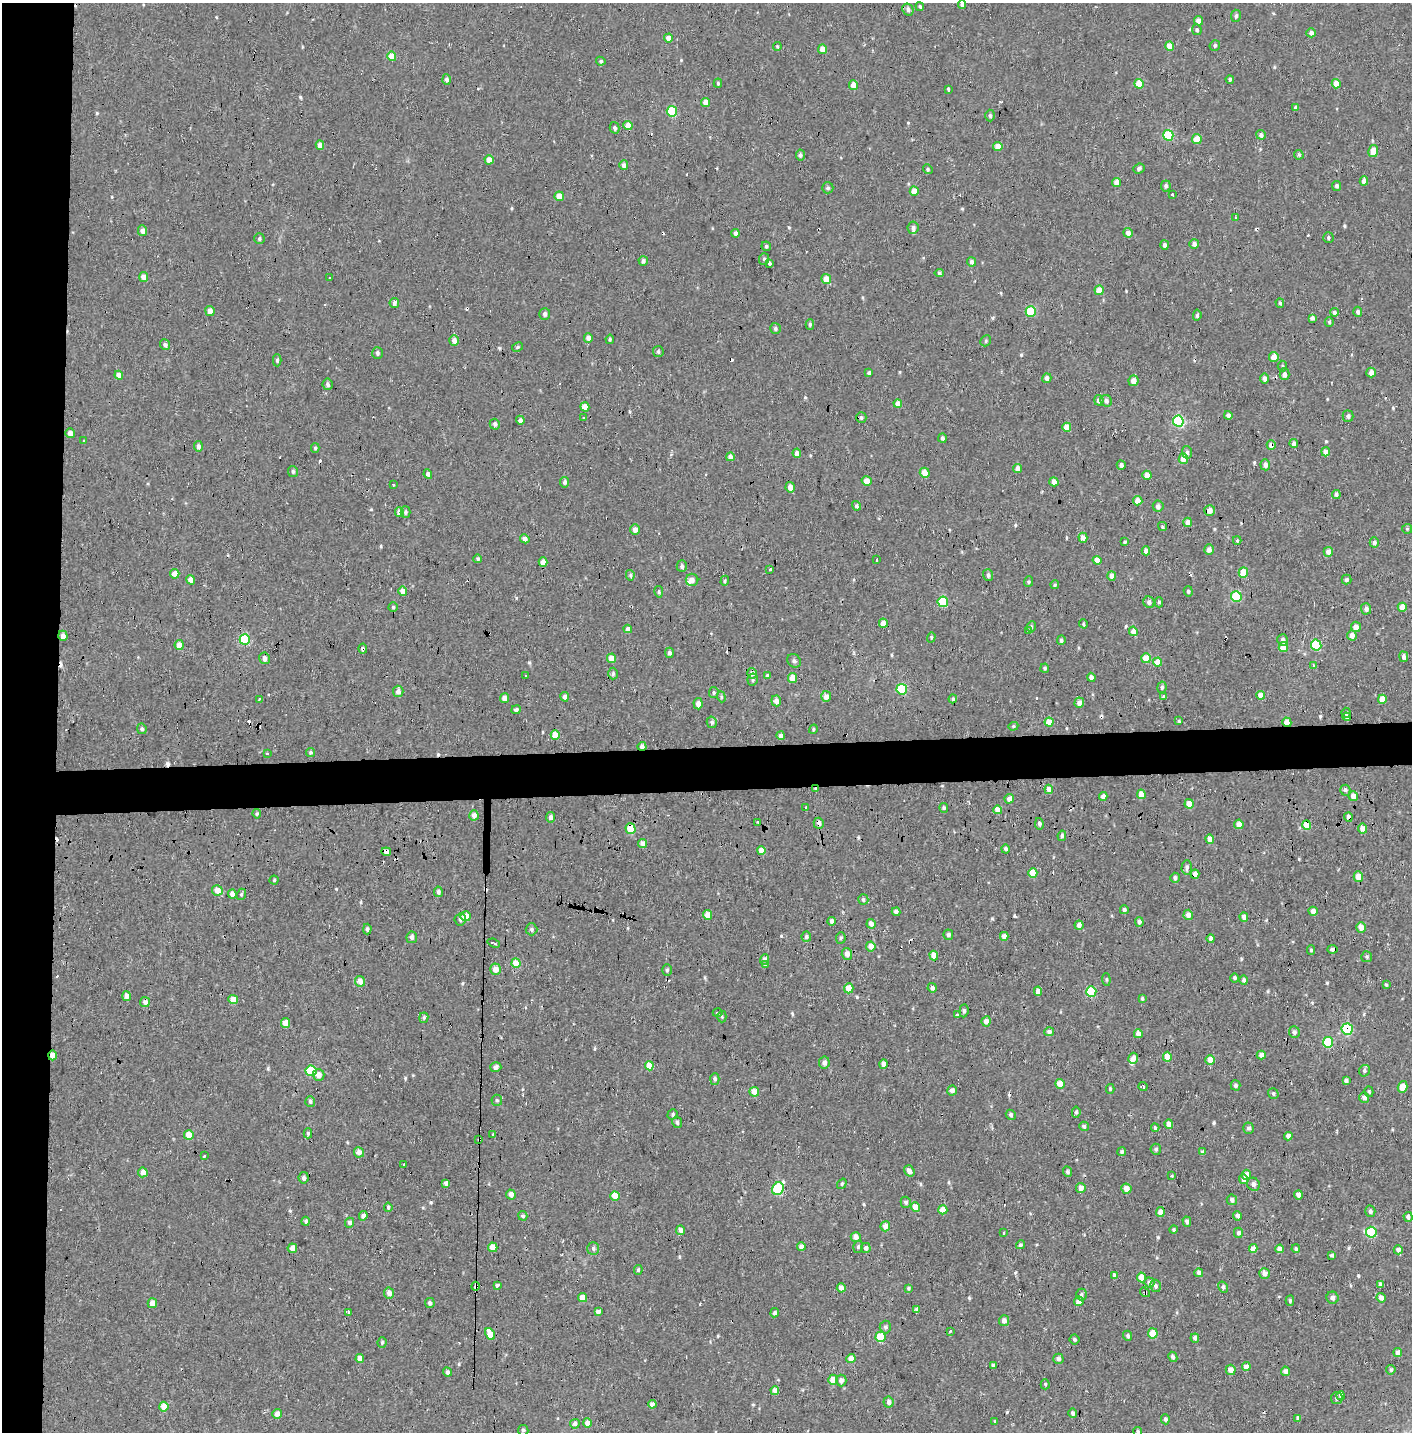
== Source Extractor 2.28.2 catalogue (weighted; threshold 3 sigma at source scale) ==
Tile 4 of 3 x 3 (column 1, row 2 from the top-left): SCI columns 15-1424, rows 1594-3023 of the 4245 x 4554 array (HDU 1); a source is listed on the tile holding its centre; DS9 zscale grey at full resolution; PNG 1414 x 1434 px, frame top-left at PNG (2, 3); each listed source drawn as its Kron ellipse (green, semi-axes under 4 px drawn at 4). Shown black and unused: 7% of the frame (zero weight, under 2 of 3 exposures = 3% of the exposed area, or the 3 px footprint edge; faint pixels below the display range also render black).
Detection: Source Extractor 2.28.2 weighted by HDU 2 'WHT'; one run over the whole footprint, this tile lists its part. Background 0.00104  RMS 0.0035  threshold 0.0158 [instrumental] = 3 sigma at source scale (4.5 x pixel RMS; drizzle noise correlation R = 1.50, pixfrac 1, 0.0396/0.0396 arcsec/px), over >= 5 px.
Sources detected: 609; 31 cosmic-ray / hot-pixel residue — neither listed nor drawn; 3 inside a brighter listed object's ellipse — not listed separately; of the other 575, all 500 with FLUX_AUTO >= 0.472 (the completeness limit of this list) listed and drawn (75 fainter detections not listed), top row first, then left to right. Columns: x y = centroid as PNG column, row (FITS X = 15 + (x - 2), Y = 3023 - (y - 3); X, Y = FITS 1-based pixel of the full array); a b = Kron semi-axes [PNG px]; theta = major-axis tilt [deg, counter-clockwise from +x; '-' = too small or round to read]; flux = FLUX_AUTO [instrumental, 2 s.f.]
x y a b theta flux
962 4 4 4 - 1.1
920 7 4 4 - 0.6
908 9 6 5 - 1.3
1236 16 6 5 - 0.86
1198 21 5 4 - 2.1
1197 30 5 4 - 0.79
1311 33 5 4 - 1.3
668 38 4 4 - 2.8
1215 45 5 5 - 0.68
777 46 4 3 - 0.5
1170 46 5 4 - 3.9
823 49 5 4 - 3.4
392 56 5 4 - 4.7
601 61 5 4 - 0.68
446 79 5 4 - 1.1
1230 79 4 3 - 0.6
718 83 4 4 - 0.56
1139 84 5 4 - 6.7
1336 84 4 4 - 4.8
853 85 5 4 - 2.8
948 89 4 3 - 2.5
706 102 4 4 - 2.6
1295 108 3 3 - 0.7
672 111 5 5 - 19
990 116 6 4 -87 0.75
628 125 5 4 - 4
615 128 6 4 -75 1.1
1168 135 5 5 - 19
1261 135 5 4 - 1.3
1197 139 5 5 - 4.9
320 145 4 4 - 2.5
998 146 4 4 - 3.8
1373 151 6 5 - 5.3
800 155 5 4 - 0.83
1299 155 5 4 - 0.68
489 160 4 4 - 3.7
624 165 5 4 - 1.8
928 169 5 4 - 0.55
1139 169 6 5 - 0.87
1364 181 4 4 - 2.5
1117 183 4 4 - 3.5
1166 186 5 4 - 1.2
1337 186 5 4 - 1.1
828 188 6 5 - 0.72
914 191 4 4 - 4.4
1173 194 3 3 - 2
559 196 5 4 - 4.6
1236 217 3 3 - 0.89
913 228 6 5 - 0.93
142 231 5 4 - 1.8
736 233 4 4 - 1.2
1128 233 5 4 - 1.8
1328 237 5 5 - 0.67
259 238 5 5 - 0.62
1194 244 5 5 - 1.5
1165 245 5 4 - 1.2
766 246 5 4 - 0.69
764 259 6 5 - 0.69
643 261 5 4 - 1.2
972 262 5 4 - 1.5
769 264 4 3 - 5.4
939 273 4 4 - 0.63
144 277 5 4 - 2.9
330 278 3 3 - 1.2
826 279 5 4 - 4.5
1099 290 4 4 - 4.3
394 303 5 4 - 1.3
1280 303 5 3 - 0.69
210 311 5 4 - 2.4
1031 311 5 5 - 17
1334 312 4 4 - 1
1358 312 5 4 - 0.95
545 314 5 5 - 1.1
1197 315 5 4 - 0.78
1312 318 4 4 - 1.1
1329 322 4 4 - 0.61
810 324 5 4 - 0.74
775 328 5 5 - 0.75
588 338 5 4 - 1.9
610 339 4 3 - 0.5
454 340 5 5 - 2.3
986 341 6 5 - 0.54
165 345 5 4 - 1.3
517 347 6 4 28 0.64
658 351 5 5 - 0.74
377 353 6 5 - 0.84
1274 357 5 4 - 3.5
277 360 6 4 -89 0.71
1282 366 5 4 - 0.52
1371 372 5 4 - 2.5
869 373 4 3 - 4.3
1284 374 6 5 - 1.5
119 375 4 4 - 3.3
1047 378 5 4 - 1.4
1265 378 5 4 - 1.5
1133 381 5 5 - 2.7
328 384 6 5 - 0.99
1099 400 5 4 - 1.7
1106 401 6 5 - 1.2
898 404 4 4 - 2.6
585 407 5 4 - 4.7
1228 415 4 4 - 1.1
1348 416 5 5 - 1.1
583 417 3 3 - 1
861 418 5 5 - 0.75
520 420 4 4 - 1.6
1178 421 5 5 - 37
495 424 5 5 - 1.1
1067 427 4 4 - 4.7
70 433 5 4 - 1.8
942 438 4 4 - 0.96
83 441 3 3 - 1.1
1294 443 4 4 - 1.9
1271 445 4 4 - 2.4
198 446 5 4 - 1.3
315 448 5 4 - 0.54
1187 452 6 5 - 0.98
1326 452 4 4 - 2.7
797 453 4 4 - 2.1
730 457 4 4 - 2.3
1183 459 5 4 - 3.9
1121 465 4 4 - 1.2
1265 465 5 5 - 1.4
1018 468 4 4 - 2.9
293 471 5 5 - 0.71
925 473 5 4 - 4.1
428 474 5 4 - 1.6
1147 475 4 4 - 4.3
867 481 5 4 - 3.1
565 482 5 4 - 0.97
1054 482 5 4 - 2.6
393 485 3 3 - 0.62
790 487 5 4 - 2.5
1336 494 4 3 - 1.2
1138 501 4 4 - 3.9
856 506 5 4 - 0.93
1158 506 5 5 - 1.1
1210 510 5 5 - 2.5
399 512 5 4 - 2.4
405 512 6 5 - 0.84
1188 522 4 4 - 2.1
1162 527 5 4 - 0.51
635 529 5 4 - 2.1
1407 529 5 5 - 0.48
1083 538 5 4 - 3.1
525 539 5 4 - 1.7
1237 540 4 3 - 0.52
1125 542 4 3 - 0.53
1374 542 5 4 - 1.2
1209 550 5 5 - 1.9
1146 551 4 4 - 2.1
1328 552 5 4 - 2.6
478 559 4 4 - 0.58
877 560 3 2 - 0.74
1097 560 4 4 - 3.8
543 562 4 4 - 2.8
682 566 6 5 - 0.92
770 569 4 3 - 1.6
1243 573 5 4 - 7.6
175 574 5 4 - 3.3
630 575 5 4 - 0.6
988 575 6 5 - 0.92
1111 576 5 4 - 2.3
1346 579 5 5 - 1
191 580 5 4 - 2.8
692 580 6 6 - 1.5
725 581 5 4 - 0.52
1029 582 5 4 - 0.54
1055 585 4 3 - 0.49
403 591 5 4 - 2.9
1188 591 5 4 - 0.68
659 592 6 4 -80 0.63
1236 596 5 5 - 22
943 602 5 5 - 18
1149 602 6 5 - 1
1159 602 5 4 - 0.57
393 607 4 4 - 0.53
1402 607 4 4 - 4.7
1366 609 6 5 - 1.4
883 623 4 4 - 3.2
1083 624 4 3 - 0.55
1031 627 5 4 - 0.72
1356 627 5 5 - 2.8
628 629 4 4 - 2.2
1028 631 3 3 - 5
1133 631 5 4 - 3
1352 635 5 5 - 2.5
63 636 5 4 - 2
931 637 5 4 - 0.47
245 639 5 5 - 27
1061 640 5 4 - 0.87
1283 640 6 5 - 1.5
179 645 5 4 - 3.6
1316 645 5 5 - 21
1283 647 5 4 - 5
363 649 5 3 - 1.7
669 653 5 4 - 1.1
1404 657 5 4 - 1.2
265 658 6 5 - 1.4
612 658 5 4 - 4
1146 658 5 4 - 7.3
794 661 7 6 - 0.86
1158 662 4 4 - 4.1
1313 666 4 3 - 1.9
1045 668 4 4 - 0.59
752 673 5 5 - 1.7
613 674 6 4 88 0.68
767 675 4 4 - 1.2
526 676 3 3 - 1.4
1091 677 4 4 - 1.4
793 678 5 4 - 5.8
753 680 6 5 - 0.69
1162 687 6 4 81 0.71
902 689 5 5 - 25
398 691 6 5 - 1.7
714 692 5 5 - 0.6
1261 695 4 4 - 4.2
826 696 5 5 - 2.2
565 697 5 4 - 1.7
721 697 5 4 - 0.47
1164 697 4 4 - 1
504 698 5 4 - 2
259 699 3 3 - 0.65
953 699 4 4 - 0.63
1382 699 4 4 - 4.8
776 701 5 5 - 2.1
1079 703 5 5 - 2
698 704 6 4 -86 2
516 710 5 4 - 1.1
1346 713 5 4 - 0.74
1347 717 4 3 - 0.84
1179 721 4 4 - 0.49
712 722 6 5 - 0.89
1049 722 4 4 - 4.8
1287 722 5 4 - 4.7
1013 726 5 4 - 0.48
142 729 5 4 - 0.76
813 729 5 4 - 0.48
555 735 5 4 - 5.7
781 736 4 3 - 1.4
642 746 4 4 - 2
310 752 4 4 - 0.59
267 754 3 3 - 0.98
815 789 4 3 - 0.56
1049 789 4 4 - 2.5
1345 790 5 5 - 1
1141 794 5 4 - 3.6
1103 796 4 4 - 2
1353 796 5 4 - 2.8
1009 799 5 4 - 2.4
1189 804 5 4 - 4.2
806 808 3 3 - 0.57
944 808 5 4 - 0.61
998 810 4 4 - 4
257 814 5 4 - 0.6
474 815 5 4 - 2.5
551 817 5 4 - 1.5
1348 817 4 4 - 1.4
758 822 3 2 - 0.9
819 823 5 5 - 1.5
1039 824 6 4 -78 1
1239 824 5 4 - 2.7
1307 825 5 4 - 7.2
631 829 5 5 - 7.9
1362 829 5 4 - 2.4
1062 836 5 4 - 0.83
1210 839 5 4 - 3.6
643 843 4 4 - 2.7
1005 849 4 4 - 0.9
761 851 4 4 - 3.5
386 852 5 4 - 7.3
1187 867 7 5 86 1
1033 873 5 4 - 4.6
1195 874 4 4 - 1.9
1358 877 5 4 - 4.6
1175 878 5 4 - 0.87
274 880 4 4 - 0.47
217 890 5 5 - 4.1
438 892 5 4 - 0.96
232 894 4 4 - 2.2
241 894 6 4 68 0.55
863 900 5 5 - 0.86
1124 910 4 4 - 0.96
1313 911 4 4 - 2.2
896 912 4 4 - 1.3
707 915 5 4 - 3.3
1188 915 5 4 - 2.2
465 916 5 5 - 4.8
1244 917 4 4 - 1.9
460 920 6 5 - 1.1
831 921 4 3 - 1.4
1139 922 5 4 - 1.2
871 924 5 4 - 1.9
1079 925 4 4 - 1.7
1361 927 5 4 - 2.8
367 929 5 4 - 0.66
531 929 6 6 - 0.89
948 935 5 5 - 1.1
1004 936 4 4 - 2.1
412 937 6 5 - 1.4
806 937 5 5 - 0.69
841 938 5 5 - 0.65
1211 939 4 4 - 1.3
494 943 6 2 -22 0.59
871 946 5 5 - 3.2
1333 949 5 4 - 1.2
1311 950 4 4 - 0.6
847 954 6 5 - 2.3
934 955 5 4 - 4.2
1367 957 5 5 - 0.69
765 959 5 4 - 1.4
516 963 5 4 - 5.8
765 965 3 3 - 1.7
496 969 5 5 - 3.1
667 970 6 5 - 0.6
1234 978 4 4 - 0.77
1106 979 6 4 -85 0.52
1244 980 5 4 - 0.75
360 981 5 5 - 2.6
1386 985 4 3 - 0.51
849 988 5 4 - 4.8
932 988 5 4 - 1.1
1038 991 5 4 - 2.1
1091 992 5 5 - 18
126 996 5 4 - 1.9
1142 999 4 3 - 0.53
233 1000 5 4 - 4.5
145 1002 5 5 - 1.6
964 1011 6 4 84 0.93
718 1013 5 3 - 0.74
957 1015 3 3 - 1.3
722 1017 6 4 -89 0.53
424 1018 5 4 - 0.65
986 1021 5 4 - 2.1
285 1023 5 4 - 5.2
1347 1029 6 5 - 22
1049 1032 5 4 - 1.3
1294 1032 6 5 - 1.1
1138 1034 4 4 - 2.6
1328 1042 5 5 - 19
52 1055 5 4 - 2.9
1261 1055 4 4 - 1.9
1167 1057 5 4 - 3.8
1133 1058 6 5 - 2.1
1210 1060 5 5 - 3.9
824 1063 6 5 - 1.6
883 1064 4 4 - 2.1
649 1066 5 4 - 5.1
496 1067 5 5 - 1.7
311 1071 5 5 - 17
1364 1071 6 5 - 0.71
319 1075 6 6 - 2.4
715 1079 6 4 89 0.82
1346 1081 4 4 - 1
1060 1084 5 4 - 4.8
1235 1085 5 5 - 0.77
1143 1086 4 4 - 1.2
1403 1087 6 4 73 3.4
1110 1089 5 4 - 0.48
952 1091 5 4 - 2.1
754 1092 5 5 - 3.8
1369 1092 5 4 - 0.52
1273 1093 5 5 - 0.74
1364 1097 5 5 - 1.8
497 1100 5 5 - 0.62
310 1101 5 5 - 0.84
1076 1112 6 4 83 0.64
673 1114 5 4 - 0.72
1011 1115 5 4 - 0.75
677 1122 6 5 - 1
1169 1124 4 4 - 2.4
1084 1126 5 4 - 1
1155 1128 4 3 - 4.9
1248 1128 5 5 - 1.2
308 1133 5 4 - 0.68
189 1135 5 5 - 4.7
493 1135 3 3 - 2.2
1288 1136 4 4 - 1.7
479 1139 3 3 - 0.96
1156 1149 5 5 - 0.97
359 1152 5 5 - 2.3
1122 1152 4 4 - 0.77
1203 1152 4 4 - 1.5
204 1156 3 2 - 0.95
404 1164 3 3 - 3.7
909 1171 6 5 - 1.6
143 1172 5 5 - 2.8
1067 1172 5 4 - 0.87
1246 1175 5 5 - 3.1
1172 1176 3 3 - 0.77
304 1178 6 5 - 1.1
1244 1179 5 4 - 2.1
446 1183 4 4 - 1.1
842 1184 5 4 - 0.63
1253 1184 7 6 - 1.4
1081 1188 5 4 - 2.6
778 1189 6 5 - 27
1126 1189 5 5 - 3.2
511 1194 5 4 - 2.4
1298 1195 4 4 - 2.6
615 1196 5 4 - 4.2
1232 1200 5 5 - 1.3
906 1202 5 5 - 0.83
388 1207 4 3 - 0.62
915 1207 4 4 - 3.9
943 1210 4 4 - 3.7
1370 1211 5 5 - 1.1
1160 1212 5 4 - 2.3
363 1216 4 4 - 1.5
523 1216 5 4 - 0.87
1237 1216 5 4 - 1.3
1408 1217 5 4 - 1.4
306 1221 4 4 - 0.9
1187 1222 5 4 - 1.1
350 1223 5 4 - 1.1
885 1226 5 5 - 2.8
680 1230 5 4 - 2.1
1174 1230 4 4 - 0.49
1371 1232 5 5 - 20
1003 1233 3 3 - 0.86
1238 1233 5 4 - 1.1
856 1237 5 5 - 2.3
1020 1245 4 4 - 0.72
493 1247 5 4 - 4.4
801 1247 4 4 - 2.1
858 1247 6 4 72 0.68
292 1248 5 4 - 2.2
866 1248 5 5 - 1.4
1253 1248 4 4 - 3
593 1249 6 6 - 1
1280 1249 4 4 - 2.9
1296 1249 4 4 - 0.71
1398 1250 4 4 - 2
1332 1255 4 3 - 0.82
638 1270 5 3 - 0.62
1199 1273 4 4 - 1.3
1264 1273 5 5 - 2.2
1115 1275 4 4 - 1.8
1141 1277 5 4 - 3.9
1149 1282 5 5 - 1.4
1380 1284 4 4 - 1.3
497 1285 4 3 - 3.2
476 1286 4 3 - 5.7
1155 1286 6 5 - 1.1
1223 1287 5 5 - 0.89
841 1288 4 4 - 2.2
908 1288 3 3 - 0.55
1145 1292 5 4 - 0.64
389 1293 5 5 - 2
1081 1294 6 5 - 0.73
582 1298 4 4 - 4.3
1333 1298 6 6 - 1.5
1381 1298 5 4 - 2
1079 1301 5 4 - 2.9
1290 1301 5 4 - 0.63
152 1303 5 5 - 2.7
430 1303 5 5 - 1
917 1309 4 4 - 1.3
348 1312 3 3 - 20
598 1312 4 4 - 1.6
775 1313 4 4 - 0.99
1004 1321 5 5 - 1.7
885 1327 6 5 - 0.94
950 1331 3 2 - 0.95
1153 1333 5 5 - 6
490 1334 6 4 -64 5.6
1128 1336 5 4 - 0.73
881 1337 5 5 - 12
1195 1338 5 4 - 1.1
1075 1339 5 5 - 0.75
382 1343 5 4 - 0.69
1398 1353 4 4 - 2.8
1173 1357 5 4 - 0.96
360 1358 4 4 - 2.1
851 1358 4 4 - 4.3
1058 1359 5 5 - 0.99
993 1365 4 4 - 0.92
1246 1367 4 4 - 2.4
1231 1370 5 5 - 2.7
1391 1370 5 4 - 0.68
1285 1371 5 4 - 1.9
447 1372 5 4 - 1.2
833 1380 5 5 - 4.8
841 1380 6 5 - 1.8
1045 1384 5 4 - 0.49
775 1391 4 4 - 2.7
1341 1396 4 4 - 1
1337 1398 6 6 - 0.78
889 1402 6 5 - 1.4
652 1404 4 4 - 1.7
164 1407 5 4 - 4.4
1073 1413 5 4 - 0.94
277 1414 5 4 - 2.5
1298 1418 4 4 - 1.1
1165 1419 5 4 - 0.92
995 1421 3 3 - 1.1
587 1423 5 4 - 2.8
575 1424 5 4 - 1.2
523 1430 5 5 - 0.83
1138 1432 4 4 - 0.72
Overlapping masked pixels (flux is a lower limit): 20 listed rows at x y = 1271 445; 1083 538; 363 649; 1287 722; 642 746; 815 789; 1189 804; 1348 817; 819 823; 1307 825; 631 829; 386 852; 1195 874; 1333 949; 1347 1029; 52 1055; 479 1139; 359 1152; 476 1286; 1145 1292
Isophote crosses this tile's border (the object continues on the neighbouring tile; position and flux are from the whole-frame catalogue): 2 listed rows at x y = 962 4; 1138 1432